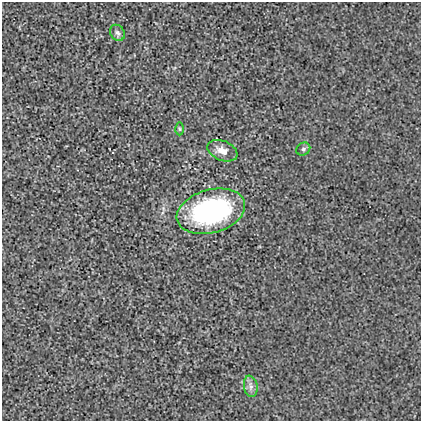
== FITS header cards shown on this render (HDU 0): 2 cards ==
NAXIS1  =                  419
NAXIS2  =                  419

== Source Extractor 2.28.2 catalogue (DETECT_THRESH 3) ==
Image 419 x 419 px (HDU 0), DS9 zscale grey, 1 PNG px = 1 image px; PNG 423 x 423 px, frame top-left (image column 1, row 419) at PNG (2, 2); each listed source drawn as its Kron ellipse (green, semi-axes under 4 px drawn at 4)
Background 0.00102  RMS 0.02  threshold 0.0589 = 3 sigma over >= 5 px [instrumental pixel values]
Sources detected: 6; all 6 listed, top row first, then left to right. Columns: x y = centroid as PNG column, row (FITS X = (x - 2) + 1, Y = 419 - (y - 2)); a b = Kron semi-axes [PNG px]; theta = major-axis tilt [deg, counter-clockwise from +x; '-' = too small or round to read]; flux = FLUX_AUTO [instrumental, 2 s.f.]
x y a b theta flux
117 33 8 7 - 4.3
180 129 6 4 -89 1.9
303 149 7 6 - 2.9
222 151 16 9 -23 12
211 211 35 22 15 230
251 386 11 6 -80 6.3